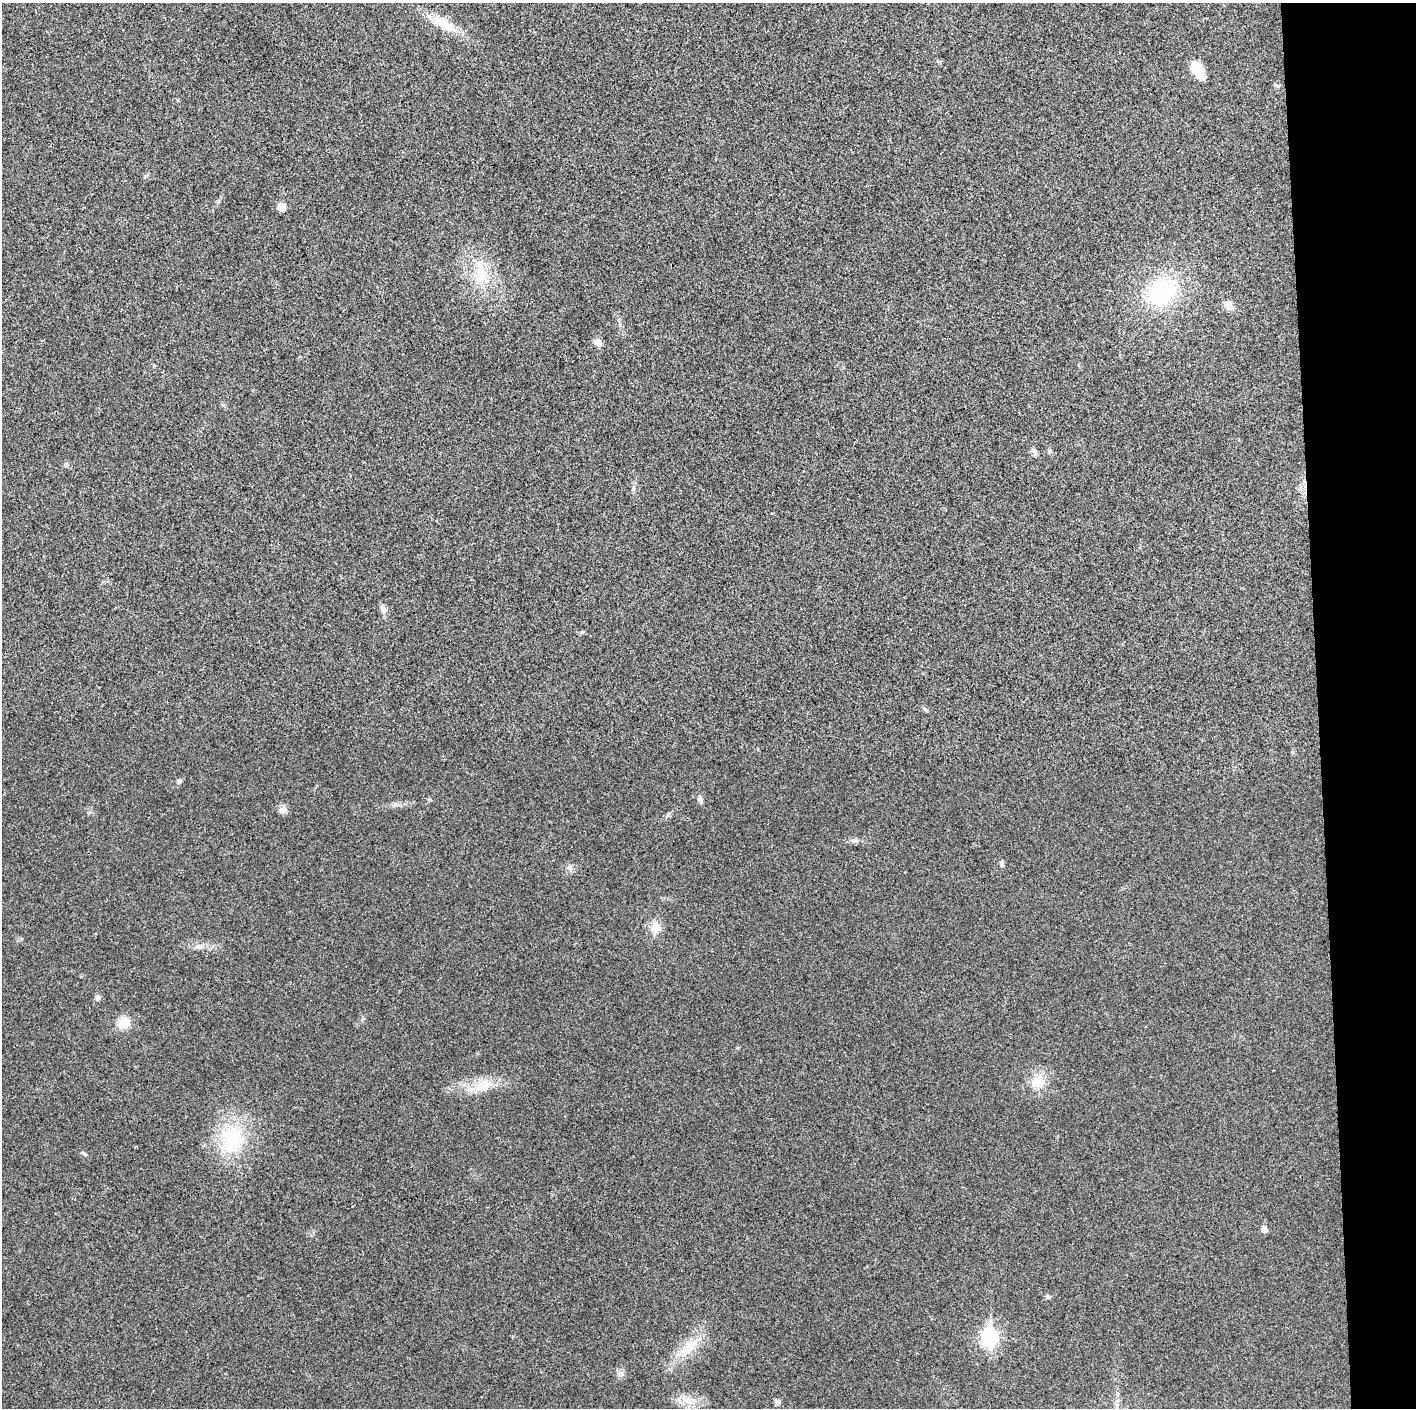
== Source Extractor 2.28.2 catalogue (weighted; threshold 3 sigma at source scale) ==
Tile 6 of 3 x 3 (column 3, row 2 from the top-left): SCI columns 2829-4242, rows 1411-2816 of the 4242 x 4224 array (HDU 1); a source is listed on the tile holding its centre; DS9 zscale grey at full resolution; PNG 1418 x 1410 px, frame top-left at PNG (2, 3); no overlay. Shown black and unused: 7% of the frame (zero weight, under 3 of 4 exposures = <1% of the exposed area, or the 3 px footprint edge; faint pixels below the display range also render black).
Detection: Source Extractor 2.28.2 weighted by HDU 2 'WHT'; one run over the whole footprint, this tile lists its part. Background 0.0201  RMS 0.0055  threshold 0.0247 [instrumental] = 3 sigma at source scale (4.5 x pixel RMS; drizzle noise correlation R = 1.50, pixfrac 1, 0.05/0.05 arcsec/px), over >= 5 px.
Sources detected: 28; all 28 listed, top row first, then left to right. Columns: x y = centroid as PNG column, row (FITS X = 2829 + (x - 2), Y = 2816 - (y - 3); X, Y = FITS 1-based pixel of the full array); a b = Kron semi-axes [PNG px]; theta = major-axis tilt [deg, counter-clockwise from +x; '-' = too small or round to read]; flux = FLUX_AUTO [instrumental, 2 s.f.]
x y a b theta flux
445 24 37 12 -31 13
1197 70 18 11 -61 12
1277 86 7 4 -19 0.78
281 207 9 8 - 4.3
481 274 33 17 -76 19
1162 292 32 26 37 52
1228 305 10 9 - 3.4
598 343 10 7 -44 3.2
1035 452 7 4 -71 1.2
383 609 11 8 -75 2.3
924 709 10 3 -40 0.82
179 781 6 5 - 1.1
700 799 8 6 -78 1.7
283 810 10 9 - 2.6
1002 864 7 5 -84 1.1
570 868 8 5 -45 1.4
655 928 15 12 77 6.4
97 998 7 6 - 1.5
123 1023 11 10 - 9.6
1038 1081 18 16 33 9.5
483 1086 29 14 24 12
232 1139 40 30 77 38
1264 1230 5 5 - 4.4
1048 1296 6 4 -62 0.92
989 1337 9 7 -89 140
689 1347 36 12 40 14
688 1400 11 8 -45 4.1
777 1402 10 5 -35 1.3
Unlisted compact peaks at least as high as the median listed source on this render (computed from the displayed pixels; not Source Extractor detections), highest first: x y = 84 1154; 582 632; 622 1374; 66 464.